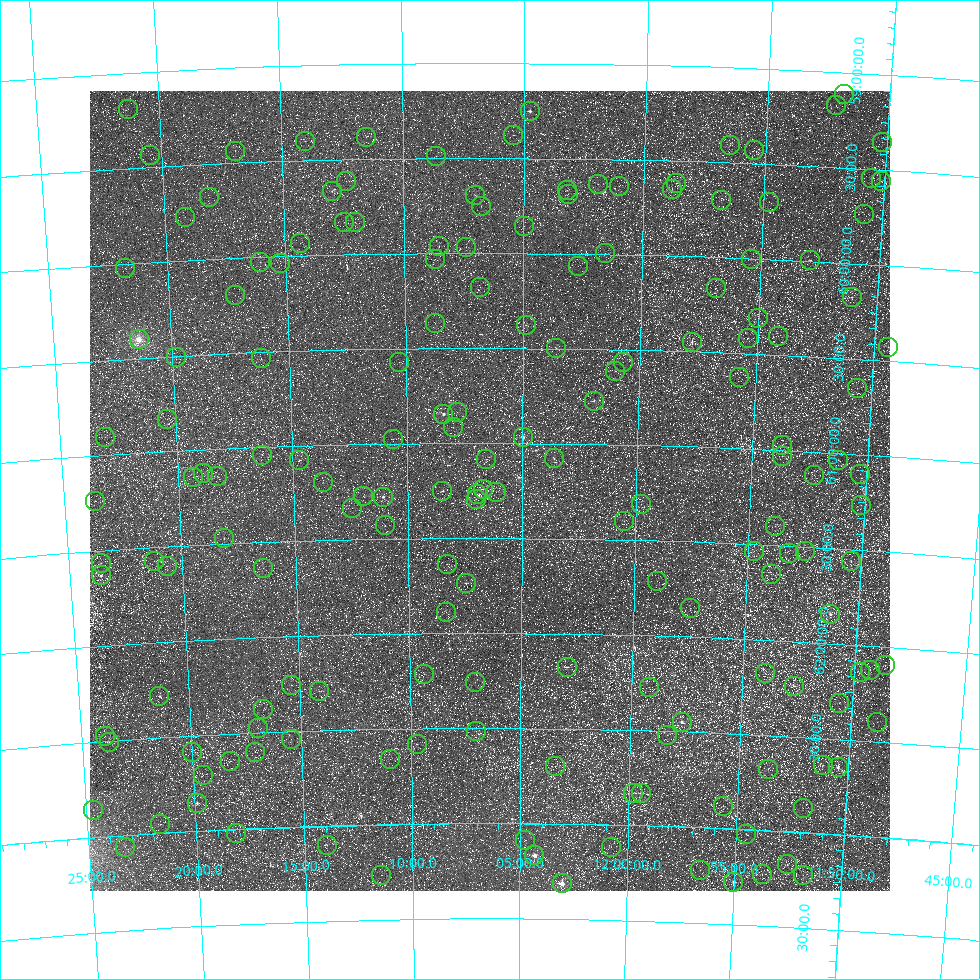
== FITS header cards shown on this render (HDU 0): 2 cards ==
NAXIS1  =                  800
NAXIS2  =                  800

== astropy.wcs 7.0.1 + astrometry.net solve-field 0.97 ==
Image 800 x 800 px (HDU 0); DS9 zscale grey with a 90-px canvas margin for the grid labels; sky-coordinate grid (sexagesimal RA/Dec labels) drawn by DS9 from the SOLVED WCS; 169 Tycho-2 reference stars matched to detected sources circled (green)
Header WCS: RA---TAN/DEC--TAN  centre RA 12:06:25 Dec -61:15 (181.60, -61.25 deg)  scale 18.9 arcsec/px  FOV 252.5' x 252.5'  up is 0 deg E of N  parity normal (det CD < 0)
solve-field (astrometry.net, Tycho-2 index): VERIFIED the header's WCS against the Tycho-2 star catalogue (verified at 8 index scales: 10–155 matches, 0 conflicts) and refined it, rather than solving blind
Solved WCS: RA---TAN-SIP/DEC--TAN-SIP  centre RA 12:06:25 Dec -61:15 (181.60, -61.25 deg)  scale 18.9 arcsec/px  FOV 252.5' x 252.6'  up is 0 deg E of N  parity normal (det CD < 0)
The solver's refit moves the header's centre by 1.6 arcsec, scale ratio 1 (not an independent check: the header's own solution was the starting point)
Tycho-2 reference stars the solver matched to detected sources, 169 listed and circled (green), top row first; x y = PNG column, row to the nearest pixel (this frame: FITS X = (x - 90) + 1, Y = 800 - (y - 91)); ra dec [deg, ICRS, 3 dp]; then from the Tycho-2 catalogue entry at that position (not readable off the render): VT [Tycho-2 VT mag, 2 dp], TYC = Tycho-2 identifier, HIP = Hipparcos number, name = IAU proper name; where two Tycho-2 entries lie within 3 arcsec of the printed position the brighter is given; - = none
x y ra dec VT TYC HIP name
844 94 177.973 -59.114 11.20 8643-719-1 - -
836 105 178.048 -59.173 10.25 8643-1084-1 - -
128 109 185.315 -59.190 10.78 8645-630-1 - -
530 111 181.189 -59.253 6.29 8644-1407-1 58901 -
513 135 181.359 -59.380 9.32 8644-1318-1 - -
366 137 182.878 -59.384 10.15 8644-1172-1 - -
305 141 183.507 -59.397 7.86 8645-2059-1 59653 -
882 142 177.552 -59.354 8.93 8643-507-1 57718 -
730 145 179.120 -59.409 9.44 8643-875-1 - -
754 150 178.869 -59.429 10.58 8643-1502-1 - -
235 151 184.235 -59.436 10.81 8645-1932-1 - -
150 155 185.117 -59.438 10.81 8645-1573-1 - -
436 156 182.156 -59.488 8.74 8644-1476-1 59213 -
871 178 177.646 -59.546 9.61 8643-512-1 - -
346 181 183.097 -59.613 10.59 8644-1033-1 - -
881 181 177.537 -59.558 9.35 8643-644-1 - -
676 183 179.661 -59.617 9.31 8643-1062-1 - -
598 184 180.477 -59.632 9.63 8644-628-1 - -
619 186 180.257 -59.641 9.97 8644-1081-1 - -
672 189 179.703 -59.649 8.47 8643-1706-1 - -
567 190 180.794 -59.666 9.44 8644-1110-1 - -
332 191 183.243 -59.665 8.59 8644-1225-1 - -
568 194 180.785 -59.687 10.55 8644-522-1 - -
475 195 181.753 -59.695 8.65 8644-629-1 59084 -
209 197 184.525 -59.674 10.59 8645-1818-1 - -
721 200 179.192 -59.700 10.10 8643-1182-1 - -
769 202 178.689 -59.699 10.80 8643-957-1 - -
481 206 181.691 -59.754 8.54 8644-1100-1 59064 -
864 214 177.697 -59.737 9.99 8643-445-1 - -
185 217 184.786 -59.773 9.39 8645-1064-1 - -
344 222 183.126 -59.828 11.25 8644-1537-1 - -
355 222 183.012 -59.830 10.34 8644-1043-1 - -
524 226 181.240 -59.857 8.41 8644-1007-1 58922 -
300 243 183.593 -59.933 10.63 8645-2045-1 - -
439 246 182.134 -59.961 9.54 8644-714-1 - -
466 247 181.852 -59.968 10.31 8644-1136-1 - -
605 253 180.389 -59.994 10.95 8644-1463-1 - -
435 259 182.178 -60.031 11.02 8974-447-1 - -
751 259 178.851 -60.002 8.38 8973-2082-1 58134 -
810 260 178.234 -59.994 8.68 8643-1694-1 - -
260 262 184.021 -60.025 8.85 8974-1698-1 - -
280 263 183.809 -60.034 10.62 8974-1097-1 - -
578 266 180.670 -60.065 10.67 8974-292-1 - -
125 268 185.442 -60.024 11.25 8975-13-1 - -
480 287 181.704 -60.179 10.88 8974-210-1 - -
716 288 179.208 -60.162 9.82 8973-1948-1 - -
235 295 184.296 -60.194 9.41 8975-1019-1 - -
852 297 177.770 -60.177 7.77 8973-1058-1 57796 -
758 318 178.752 -60.310 9.65 8973-2435-1 - -
435 323 182.184 -60.367 10.57 8974-338-1 - -
526 325 181.216 -60.378 9.21 8974-1114-1 - -
778 336 178.530 -60.402 10.56 8973-2252-1 - -
748 338 178.849 -60.418 8.95 8973-1934-1 - -
139 339 185.340 -60.401 3.73 8975-4125-1 60260 Ginan
692 342 179.443 -60.451 6.96 8973-1868-1 58334 -
888 347 177.352 -60.426 7.59 8973-243-1 57653 -
556 348 180.894 -60.497 9.65 8974-487-1 - -
176 357 184.954 -60.505 9.26 8975-799-1 - -
261 358 184.046 -60.531 9.73 8974-1473-1 - -
399 362 182.571 -60.570 10.97 8974-944-1 - -
623 362 180.173 -60.566 10.24 8974-460-1 - -
615 371 180.257 -60.614 10.49 8974-511-1 - -
739 377 178.926 -60.626 9.91 8973-1438-1 - -
857 388 177.657 -60.652 10.95 8973-1177-1 - -
594 401 180.477 -60.772 8.73 8974-145-1 - -
457 412 181.955 -60.836 10.20 8974-304-1 - -
443 414 182.103 -60.847 6.40 8974-2209-1 59200 -
167 419 185.085 -60.828 9.83 8975-2765-1 - -
453 427 181.996 -60.915 10.09 8974-1752-1 - -
105 437 185.764 -60.904 11.14 8975-3287-1 - -
523 437 181.238 -60.968 6.17 8974-2210-1 58921 -
393 439 182.651 -60.975 9.97 8974-2215-1 - -
782 445 178.429 -60.972 9.10 8973-2614-1 - -
262 455 184.074 -61.040 9.80 8974-1598-1 - -
782 456 178.424 -61.031 8.88 8973-2671-1 - -
554 458 180.902 -61.077 8.59 8974-1472-1 - -
486 459 181.639 -61.084 8.58 8974-428-1 - -
299 460 183.675 -61.073 10.00 8974-1181-1 - -
838 460 177.818 -61.036 9.80 8973-831-1 - -
203 473 184.724 -61.121 9.61 8975-1926-1 - -
860 474 177.568 -61.103 10.20 8973-286-1 - -
814 475 178.067 -61.121 10.96 8973-492-1 - -
217 476 184.574 -61.140 10.93 8975-3769-1 - -
193 477 184.833 -61.140 9.66 8975-3510-1 - -
323 482 183.419 -61.195 8.85 8974-184-1 - -
483 489 181.678 -61.240 9.84 8974-603-1 - -
442 491 182.119 -61.251 7.86 8974-1618-1 - -
496 492 181.532 -61.257 9.68 8974-877-1 59026 -
477 494 181.740 -61.268 9.43 8974-1305-1 - -
363 496 182.985 -61.271 8.98 8974-167-1 - -
383 497 182.771 -61.277 6.12 8974-2211-1 59396 -
476 499 181.751 -61.294 10.02 8974-2195-1 - -
95 501 185.920 -61.236 10.33 8975-2706-1 - -
641 504 179.943 -61.313 10.21 8973-1935-1 - -
861 505 177.537 -61.265 10.27 8973-303-1 - -
352 508 183.112 -61.332 10.47 8974-1456-1 - -
624 521 180.124 -61.402 9.72 8974-1656-1 58563 -
385 525 182.752 -61.426 10.38 8974-975-1 - -
775 526 178.464 -61.400 9.83 8973-1385-1 - -
224 538 184.528 -61.470 7.51 8975-2500-1 59982 -
754 551 178.683 -61.537 10.58 8973-1859-1 - -
805 551 178.120 -61.524 8.33 8973-678-1 57895 -
789 553 178.297 -61.538 11.03 8973-1245-1 - -
154 561 185.313 -61.570 10.55 8975-3664-1 - -
851 561 177.606 -61.563 9.05 8973-840-1 - -
101 563 185.894 -61.564 10.24 8975-3938-1 - -
447 564 182.076 -61.635 9.06 8974-1420-1 - -
167 566 185.173 -61.601 10.20 8975-3358-1 - -
263 568 184.114 -61.633 8.41 8974-68-1 59853 -
771 574 178.484 -61.654 8.81 8973-2105-1 - -
101 575 185.907 -61.629 7.00 8975-3829-1 60455 -
657 581 179.743 -61.712 9.79 8973-2257-1 - -
466 583 181.868 -61.735 8.45 8974-1943-1 - -
690 608 179.368 -61.849 8.92 8973-1321-1 - -
446 612 182.088 -61.888 10.89 8978-220-1 - -
830 614 177.804 -61.846 6.59 8973-1102-1 57808 -
885 665 177.155 -62.096 10.71 8977-8720-1 - -
567 667 180.735 -62.175 6.78 8978-6110-1 58748 -
870 670 177.321 -62.129 9.20 8977-8830-1 - -
860 672 177.426 -62.143 9.91 8977-8271-1 - -
765 673 178.498 -62.175 10.59 8977-8472-1 - -
424 674 182.341 -62.213 9.17 8978-404-1 - -
475 682 181.766 -62.258 9.43 8978-3312-1 - -
291 685 183.847 -62.255 10.19 8978-328-1 - -
794 686 178.162 -62.235 7.22 8977-9321-1 57907 -
649 687 179.798 -62.271 10.72 8977-7382-1 - -
319 691 183.531 -62.292 8.57 8978-667-1 59663 -
159 696 185.338 -62.282 6.66 8979-332-1 60259 -
839 703 177.644 -62.311 9.67 8977-9018-1 - -
263 709 184.177 -62.377 10.81 8978-5534-1 - -
682 722 179.417 -62.449 5.53 8977-9436-1 58326 -
877 722 177.203 -62.397 9.78 8977-6262-1 - -
258 728 184.240 -62.474 10.66 8978-5596-1 - -
476 731 181.756 -62.515 9.73 8978-3992-1 - -
667 735 179.580 -62.521 10.49 8977-989-1 - -
105 736 185.982 -62.473 9.94 8979-1791-1 - -
291 739 183.868 -62.539 9.18 8978-5406-1 59781 -
109 742 185.941 -62.505 9.14 8979-813-1 - -
417 744 182.436 -62.582 8.18 8978-3554-1 59288 -
192 752 185.004 -62.584 10.98 8979-1213-1 - -
255 752 184.283 -62.600 11.17 8978-5710-1 - -
390 759 182.744 -62.657 10.19 8978-4360-1 - -
230 761 184.570 -62.641 8.41 8979-109-1 - -
823 765 177.786 -62.641 8.52 8977-1118-1 - -
555 766 180.850 -62.696 7.82 8978-2711-1 58783 -
838 767 177.614 -62.649 5.73 8977-9438-1 57741 -
768 769 178.412 -62.679 10.62 8977-1682-1 - -
203 775 184.890 -62.708 10.94 8979-1934-1 - -
633 793 179.954 -62.832 7.82 8977-4863-1 58498 -
641 793 179.857 -62.831 6.39 8977-9354-1 58469 -
197 803 184.974 -62.854 6.86 8979-650-1 60128 -
723 806 178.910 -62.884 9.71 8977-2019-1 - -
803 808 177.987 -62.874 10.40 8977-4161-1 - -
93 810 186.173 -62.856 9.72 8979-288-1 - -
160 824 185.415 -62.953 8.73 8979-335-1 - -
236 833 184.539 -63.020 9.30 8979-623-1 - -
746 834 178.628 -63.025 8.93 8977-3369-1 - -
525 840 181.191 -63.087 10.43 8978-4359-1 - -
327 845 183.490 -63.101 8.89 8978-5187-1 - -
125 847 185.834 -63.061 9.68 8979-25-1 - -
611 847 180.191 -63.118 9.97 8978-4687-1 - -
534 855 181.080 -63.166 4.70 8978-6111-1 58867 -
787 864 178.134 -63.170 7.84 8977-3090-1 57900 -
700 870 179.148 -63.224 10.07 8977-2418-1 - -
762 874 178.420 -63.231 10.74 8977-2412-1 - -
381 875 182.871 -63.267 10.89 8978-2179-1 - -
803 875 177.944 -63.224 10.27 8977-1623-1 - -
733 882 178.750 -63.279 5.93 8977-9433-1 58103 -
562 883 180.756 -63.313 4.35 8978-6112-1 58758 -